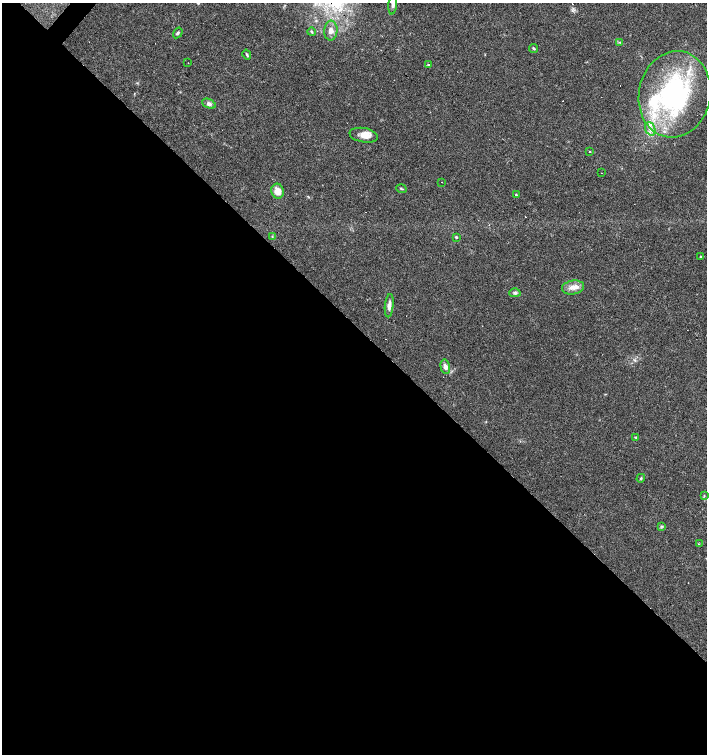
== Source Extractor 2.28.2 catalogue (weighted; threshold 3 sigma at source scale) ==
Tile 14 of 4 x 4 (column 2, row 4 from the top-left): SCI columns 1569-2977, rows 2-1504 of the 6020 x 6013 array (HDU 1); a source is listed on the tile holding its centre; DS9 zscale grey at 2 x 2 block average (1 PNG px = mean of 2 x 2 image px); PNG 709 x 756 px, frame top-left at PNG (2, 3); each listed source drawn as its Kron ellipse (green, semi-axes under 4 px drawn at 4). Shown black and unused: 57% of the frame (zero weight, under 3 of 4 exposures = <1% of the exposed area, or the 3 px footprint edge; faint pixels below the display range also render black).
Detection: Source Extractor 2.28.2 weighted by HDU 2 'WHT'; one run over the whole footprint, this tile lists its part. Background 0.0878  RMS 0.0058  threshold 0.0263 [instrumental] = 3 sigma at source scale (4.5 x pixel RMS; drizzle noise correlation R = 1.50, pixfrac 1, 0.0396/0.0396 arcsec/px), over >= 5 px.
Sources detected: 44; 6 cosmic-ray / hot-pixel residue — neither listed nor drawn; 7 inside a brighter listed object's ellipse — not listed separately; the other 31 listed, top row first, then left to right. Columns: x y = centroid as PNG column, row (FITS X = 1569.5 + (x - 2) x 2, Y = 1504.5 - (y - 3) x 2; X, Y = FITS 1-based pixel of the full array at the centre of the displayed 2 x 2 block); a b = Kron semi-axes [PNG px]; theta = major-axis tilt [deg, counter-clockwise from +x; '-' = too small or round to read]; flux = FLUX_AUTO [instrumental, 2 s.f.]
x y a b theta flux
393 4 10 4 83 5.1
331 31 10 6 86 7.9
311 32 4 3 - 1.7
178 33 6 3 57 2.3
620 42 3 3 - 0.97
534 48 4 3 - 1.8
247 55 5 3 - 1.9
188 63 2 2 - 0.74
429 65 2 2 - 220
675 94 43 36 79 230
209 104 7 4 -24 4.7
650 129 7 5 -68 6
364 135 14 7 -10 13
590 151 2 2 - 2
601 173 2 2 - 0.97
442 182 2 2 - 0.63
401 189 5 3 - 1.4
277 191 7 6 - 14
516 194 3 2 - 0.99
272 237 3 2 - 1
456 237 3 3 - 1.8
701 257 2 2 - 1.1
573 287 11 7 9 10
515 293 5 4 - 3
389 306 12 4 84 6.7
445 367 7 4 -76 5.9
636 437 4 2 - 1.2
641 478 4 3 - 1.4
704 496 3 2 - 0.85
662 526 4 2 - 1.4
699 544 2 2 - 1.1
Isophote crosses this tile's border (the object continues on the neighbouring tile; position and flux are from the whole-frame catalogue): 1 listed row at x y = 393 4
Diffuse or blended objects may show on this block-average render without a row.